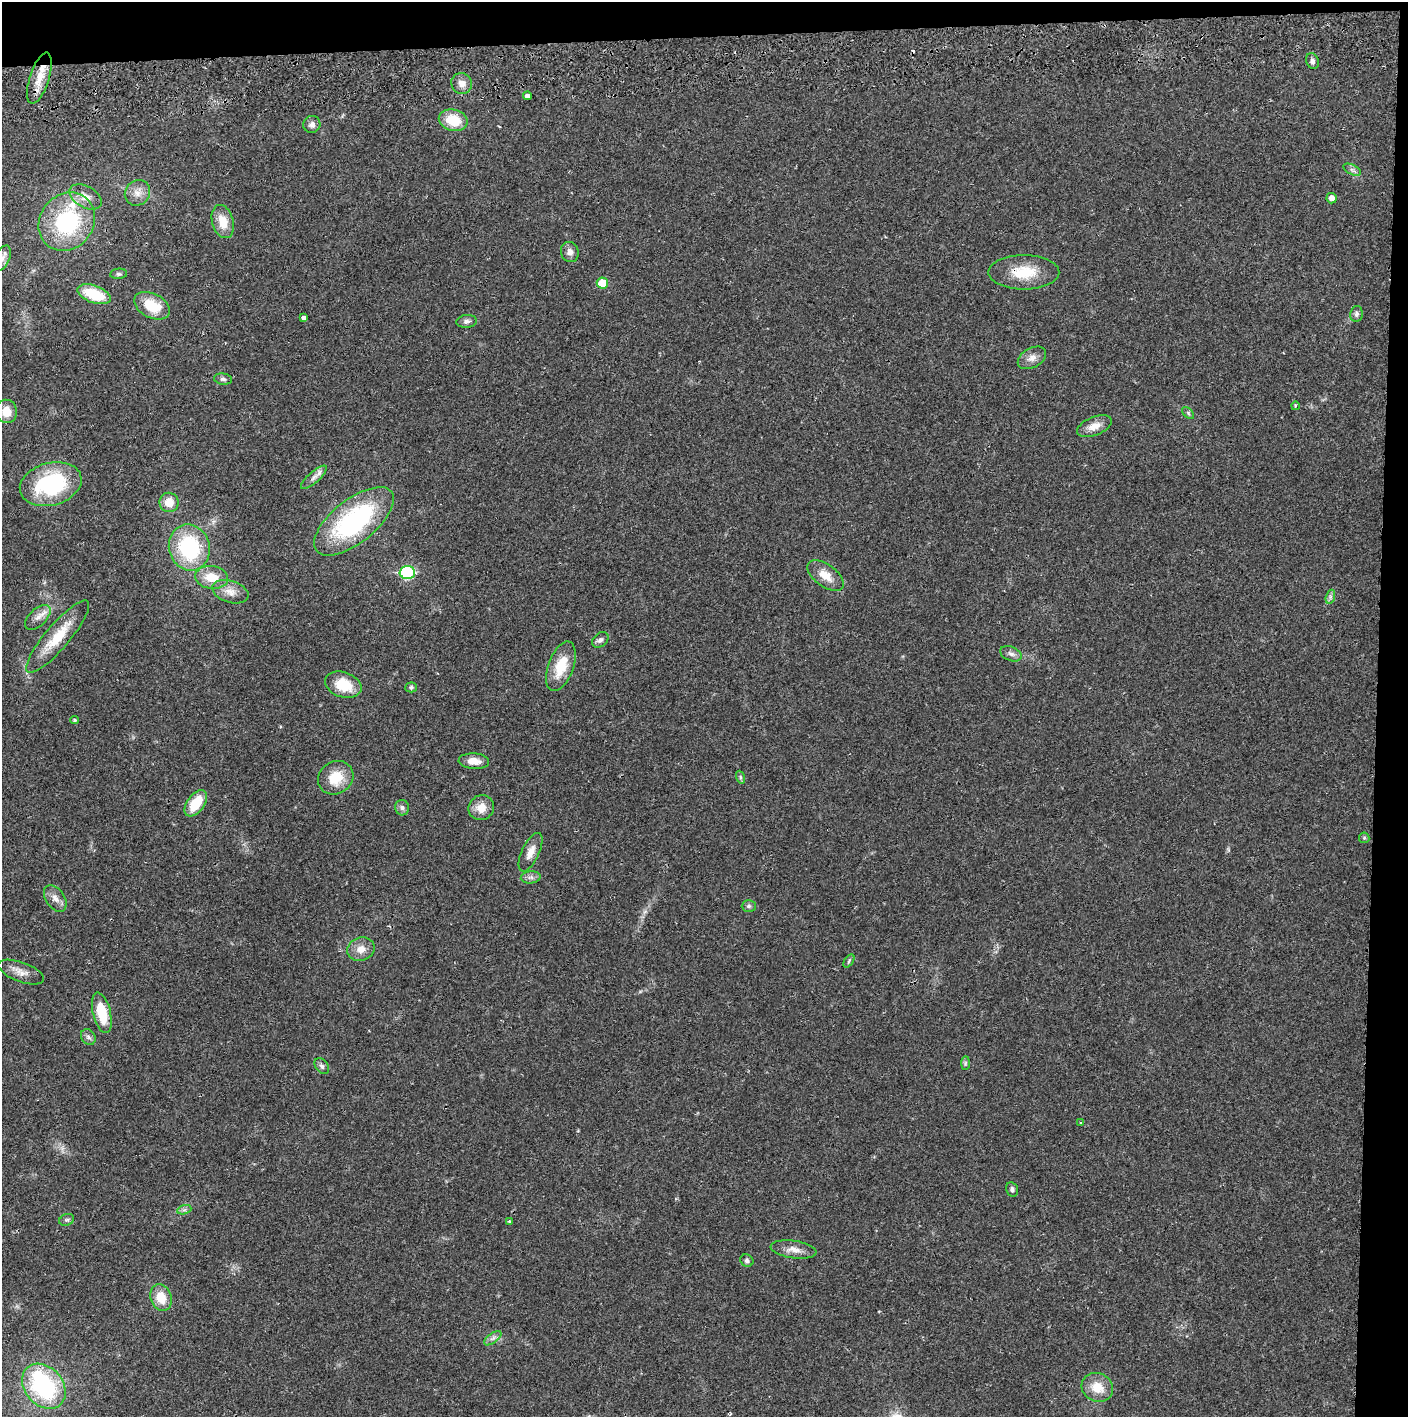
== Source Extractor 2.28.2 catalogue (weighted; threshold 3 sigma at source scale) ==
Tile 3 of 3 x 3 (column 3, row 1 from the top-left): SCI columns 2816-4221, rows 2887-4301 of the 4228 x 4359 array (HDU 1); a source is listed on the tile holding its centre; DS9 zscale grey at full resolution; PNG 1410 x 1419 px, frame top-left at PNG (2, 2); each listed source drawn as its Kron ellipse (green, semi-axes under 4 px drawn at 4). Shown black and unused: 5% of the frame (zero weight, under 2 of 3 exposures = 3% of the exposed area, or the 3 px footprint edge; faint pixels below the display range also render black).
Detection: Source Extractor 2.28.2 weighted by HDU 2 'WHT'; one run over the whole footprint, this tile lists its part. Background 0.0214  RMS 0.0035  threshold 0.0156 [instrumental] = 3 sigma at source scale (4.5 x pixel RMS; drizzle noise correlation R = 1.50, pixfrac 1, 0.05/0.05 arcsec/px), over >= 5 px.
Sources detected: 78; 1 inside a brighter object's white glare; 1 cosmic-ray / hot-pixel residue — neither listed nor drawn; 1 inside a brighter listed object's ellipse — not listed separately; the other 75 listed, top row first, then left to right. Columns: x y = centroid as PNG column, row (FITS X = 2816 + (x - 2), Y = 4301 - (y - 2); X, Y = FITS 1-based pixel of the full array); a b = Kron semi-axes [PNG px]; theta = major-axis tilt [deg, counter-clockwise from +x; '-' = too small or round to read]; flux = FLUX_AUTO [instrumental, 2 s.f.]
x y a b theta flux
1312 61 8 6 -67 1.1
39 78 26 9 72 6.2
462 83 10 10 - 2.4
527 96 4 4 - 3.9
453 120 14 10 -13 9.6
312 124 9 8 - 1.5
1352 170 9 5 -26 1
137 193 13 12 - 3.2
86 197 17 10 -30 3.8
1331 198 5 5 - 1.6
67 222 31 26 53 36
223 222 17 10 -75 5.8
570 252 10 9 - 2
2 258 13 7 67 1.9
1024 272 35 17 0 11
119 274 8 5 5 0.69
602 283 6 5 - 7.1
94 294 17 8 -20 12
152 306 19 12 -27 9.8
1356 314 8 6 80 1
304 318 4 3 - 2.9
467 321 10 6 7 1.1
1032 358 15 9 29 2.5
223 379 9 5 -8 0.97
1295 406 4 3 - 0.34
6 411 11 10 - 5
1188 413 7 4 -46 0.62
1094 426 18 9 22 3.6
314 477 16 5 41 1.8
51 484 31 21 15 35
169 502 10 9 - 5
354 521 48 21 38 51
189 547 23 20 -73 30
407 572 7 6 - 32
826 576 21 11 -36 4.9
212 577 16 11 -9 7
230 592 19 11 -17 3.7
1330 597 7 4 72 0.85
38 617 15 8 44 2.6
58 637 46 12 50 11
600 640 9 6 40 1.1
1011 654 11 7 -22 1.4
561 666 26 12 70 9.4
343 685 19 12 -18 9.4
411 687 5 5 - 0.79
75 720 4 3 - 0.4
474 761 15 7 -4 3.7
740 777 6 4 -72 0.56
336 778 18 16 33 8.4
196 803 15 8 54 9
402 808 8 7 - 1.2
481 808 13 12 - 4.2
1364 838 5 5 - 0.55
531 852 21 8 65 3.4
531 877 10 6 5 1.3
55 898 15 9 -56 2.5
749 906 7 5 1 0.73
361 949 14 11 18 3.4
849 961 7 4 54 0.52
21 972 24 9 -20 3.2
102 1013 21 9 -76 10
88 1037 8 7 - 1.1
965 1063 7 4 89 0.61
322 1066 9 6 -52 1
1080 1122 4 2 - 0.32
1012 1189 7 6 - 0.93
184 1210 7 4 18 0.69
67 1220 7 5 19 0.81
509 1221 3 2 - 0.4
793 1250 23 9 -8 3.3
747 1260 7 6 - 0.9
161 1298 13 10 -71 6.2
493 1338 10 5 35 1.2
44 1386 25 19 -49 38
1097 1387 16 14 -25 6.2
Overlapping masked pixels (flux is a lower limit): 1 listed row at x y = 1024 272
Isophote crosses this tile's border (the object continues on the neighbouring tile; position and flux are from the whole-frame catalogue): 1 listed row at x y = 2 258